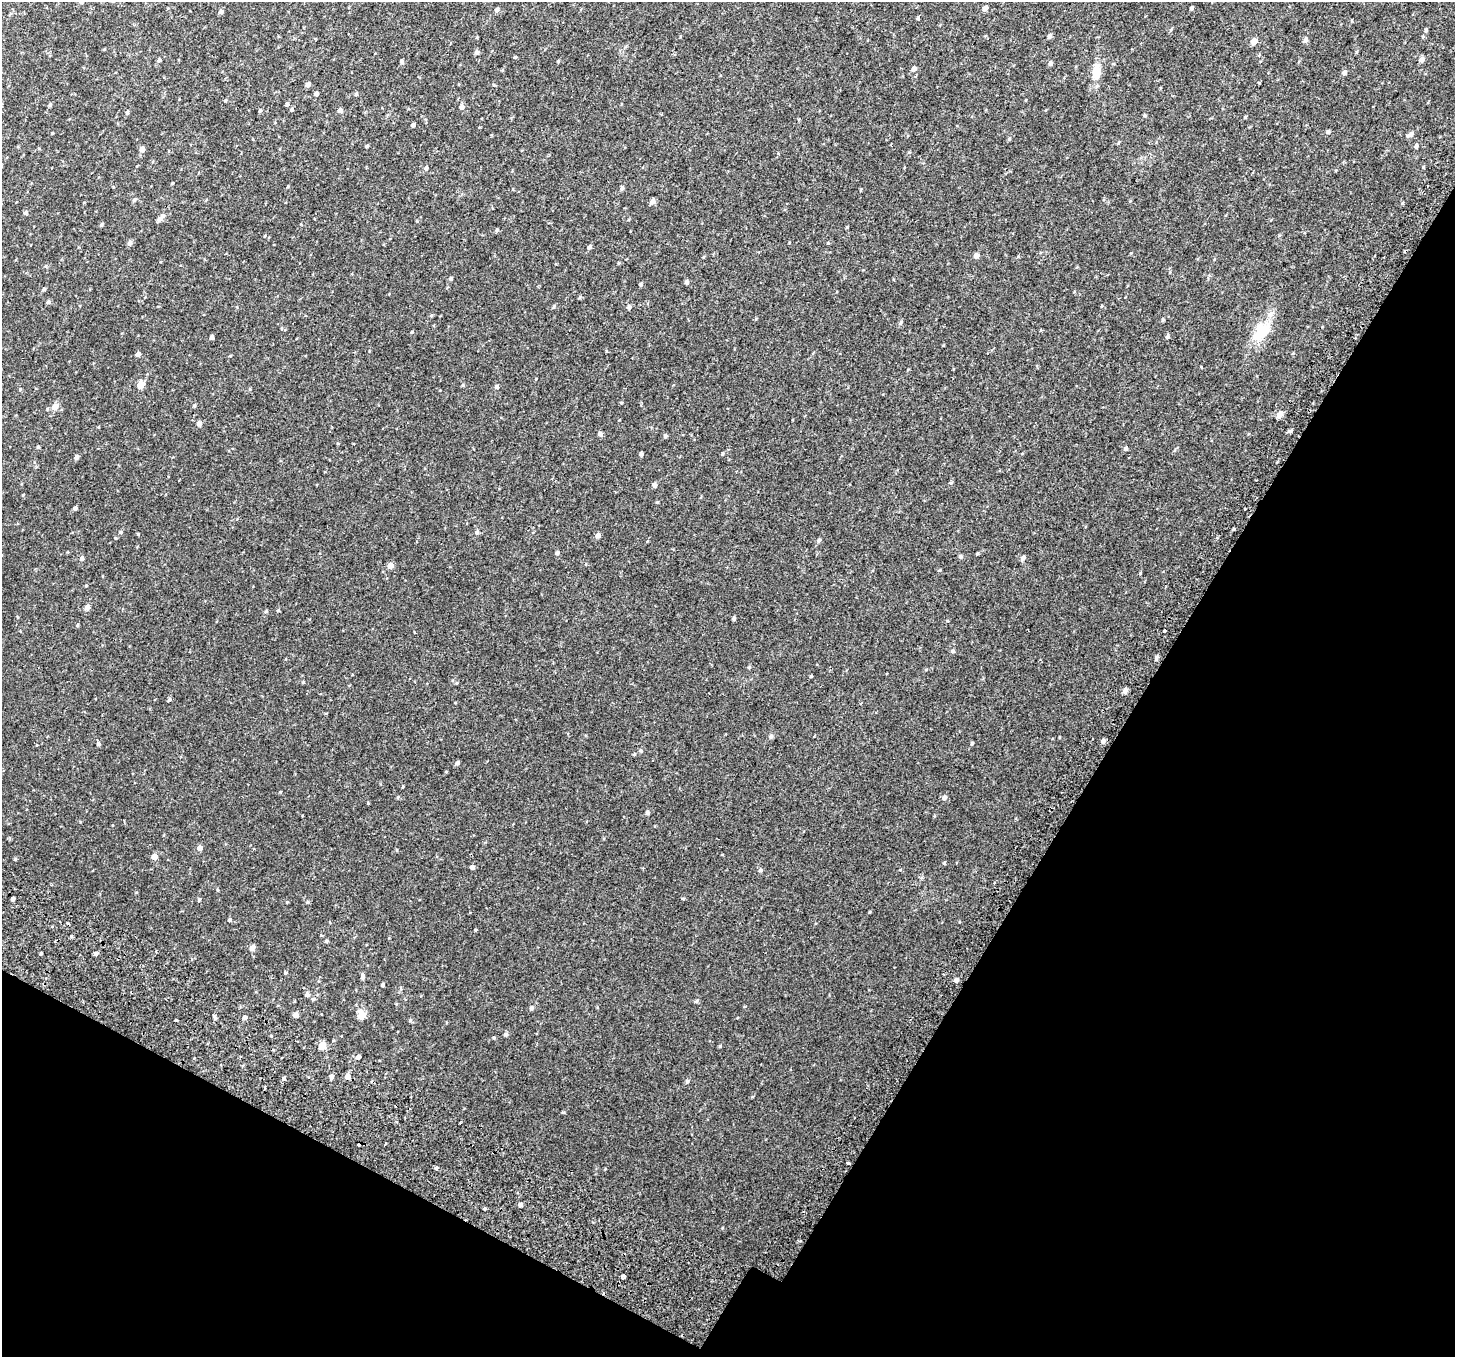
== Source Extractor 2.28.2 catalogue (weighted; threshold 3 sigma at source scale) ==
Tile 15 of 4 x 4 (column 3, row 4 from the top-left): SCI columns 2985-4437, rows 311-1665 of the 5977 x 6104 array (HDU 1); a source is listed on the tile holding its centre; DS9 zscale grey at full resolution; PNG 1457 x 1359 px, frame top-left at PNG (2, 2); no overlay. Shown black and unused: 29% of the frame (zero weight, under 2 of 3 exposures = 6% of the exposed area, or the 3 px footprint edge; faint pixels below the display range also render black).
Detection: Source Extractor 2.28.2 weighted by HDU 2 'WHT'; one run over the whole footprint, this tile lists its part. Background 0.0187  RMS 0.0068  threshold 0.0308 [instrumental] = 3 sigma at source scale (4.5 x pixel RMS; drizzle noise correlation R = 1.50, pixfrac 1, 0.0396/0.0396 arcsec/px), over >= 5 px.
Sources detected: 169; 1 inside a brighter object's white glare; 3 cosmic-ray / hot-pixel residue — not listed; the other 165 listed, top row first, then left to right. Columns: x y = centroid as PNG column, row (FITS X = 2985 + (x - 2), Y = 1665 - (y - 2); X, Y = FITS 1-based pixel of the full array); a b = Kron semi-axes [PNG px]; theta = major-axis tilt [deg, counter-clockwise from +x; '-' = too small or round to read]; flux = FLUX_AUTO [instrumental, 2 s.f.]
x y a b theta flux
81 2 4 4 - 1.4
985 8 5 4 - 3.3
1192 8 4 3 - 1.1
497 10 6 5 - 1.4
221 12 5 4 - 1.8
918 18 4 3 - 0.64
1426 30 5 4 - 0.97
1050 36 5 5 - 1.6
1306 40 5 5 - 1.8
1254 41 6 5 - 4.4
477 52 5 5 - 1.5
159 60 5 4 - 1
1421 60 5 4 - 3.4
402 62 5 4 - 1.1
1050 63 5 4 - 1.6
914 69 5 4 - 2.8
1096 71 17 10 81 8.6
1344 73 5 5 - 1.8
308 84 5 4 - 2.3
316 93 4 4 - 1.7
356 94 5 4 - 0.98
225 101 5 3 - 0.55
287 104 4 4 - 1.2
50 105 4 4 - 0.94
462 107 5 5 - 2.2
291 109 5 4 - 0.85
340 110 4 4 - 2.8
260 111 5 3 - 0.86
127 113 5 4 - 1.2
1144 116 5 3 - 0.63
413 125 4 3 - 1.5
1328 132 5 5 - 1.2
1410 134 10 5 29 1.9
1009 139 4 4 - 0.76
367 146 4 3 - 0.68
1416 146 5 4 - 1.4
142 149 5 5 - 3.5
426 168 5 4 - 1.3
622 188 5 4 - 1.3
134 200 6 5 - 1.1
653 201 5 5 - 3
26 212 5 4 - 1.4
160 218 13 5 49 2
101 225 4 4 - 0.91
497 230 5 4 - 0.87
130 243 6 5 - 2.1
589 247 5 4 - 1.5
976 255 5 5 - 2.8
618 263 5 3 - 0.54
451 278 5 4 - 0.91
687 282 5 4 - 1.5
641 285 5 4 - 0.91
44 289 5 4 - 0.92
48 302 5 4 - 1.2
554 307 5 4 - 0.73
629 307 5 5 - 1.5
431 315 4 4 - 0.69
1163 320 4 4 - 0.76
900 323 6 4 62 1.2
1263 330 26 18 49 15
412 332 4 3 - 0.57
211 337 4 3 - 1.8
1167 337 5 5 - 0.97
138 354 4 4 - 2.8
140 385 5 5 - 7.2
463 385 4 4 - 0.68
496 387 5 5 - 1.3
194 406 4 4 - 0.71
55 407 6 5 - 6.1
1279 414 7 6 - 3.7
199 424 5 5 - 2.3
600 434 5 5 - 1.6
665 436 5 4 - 1.1
38 447 4 4 - 0.79
1126 449 5 4 - 1.5
641 454 4 4 - 1.5
722 454 5 3 - 0.59
76 457 5 4 - 1.9
654 485 5 5 - 1.9
657 502 4 3 - 0.52
75 508 4 4 - 1.3
1233 529 4 3 - 0.6
120 532 5 4 - 0.82
477 532 6 5 - 1.3
598 535 5 4 - 2.7
819 540 5 4 - 1.3
557 553 5 4 - 1.5
960 557 5 5 - 1.2
82 558 5 5 - 1.7
1023 558 6 5 - 2.1
390 566 5 5 - 4.6
86 586 3 3 - 0.58
87 607 4 4 - 4.1
278 610 4 4 - 0.6
266 611 5 4 - 0.73
734 618 4 4 - 1.1
78 625 5 3 - 0.64
1164 631 3 3 - 1.9
953 651 5 4 - 0.97
1156 658 9 3 83 1
749 667 5 3 - 0.69
811 676 4 3 - 0.55
303 682 4 3 - 0.6
1125 691 5 5 - 2.7
169 700 5 4 - 1
771 736 5 5 - 1.3
814 736 4 2 - 0.68
1103 741 5 5 - 2.2
972 743 4 4 - 0.74
98 744 5 5 - 1.3
640 751 5 3 - 0.7
457 763 5 4 - 1.6
446 772 4 3 - 0.44
402 787 4 2 - 0.48
398 797 5 3 - 0.53
944 798 5 5 - 2.2
368 803 3 3 - 0.47
647 813 5 4 - 1.3
200 848 5 5 - 2.8
397 850 4 3 - 0.49
154 856 5 5 - 3.9
15 859 4 4 - 0.58
944 863 4 4 - 0.64
472 867 4 4 - 1.7
760 870 5 5 - 1.1
218 890 5 3 - 0.56
13 899 4 3 - 1.4
199 899 5 4 - 0.85
683 899 5 3 - 0.55
287 902 3 3 - 0.46
307 902 5 4 - 0.74
230 920 5 4 - 0.86
475 930 5 3 - 0.52
326 941 4 4 - 0.85
252 948 5 5 - 3
156 951 3 3 - 0.71
41 953 3 3 - 0.74
95 954 4 4 - 1.5
285 973 5 4 - 0.73
363 976 6 5 - 1.7
956 980 5 4 - 1.9
383 985 4 4 - 0.96
307 995 5 5 - 1.6
313 999 5 5 - 0.79
696 1001 5 4 - 0.87
531 1008 6 5 - 1.2
296 1015 5 5 - 2.8
361 1015 6 6 - 10
214 1016 6 4 -63 1
245 1017 5 4 - 1.7
410 1020 5 4 - 0.75
506 1034 6 4 2 1.2
494 1038 4 4 - 0.61
322 1046 5 5 - 8.5
720 1046 4 4 - 0.62
358 1057 5 5 - 2
332 1076 5 5 - 1.6
348 1076 6 5 - 3.6
284 1078 5 4 - 1.1
687 1081 5 5 - 0.98
848 1163 3 3 - 1.8
436 1168 3 3 - 10
520 1205 4 4 - 1.6
484 1209 3 3 - 3.8
624 1276 4 3 - 3.9
Isophote crosses this tile's border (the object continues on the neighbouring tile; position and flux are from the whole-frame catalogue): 1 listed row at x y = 81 2
Unlisted compact peaks at least as high as the median listed source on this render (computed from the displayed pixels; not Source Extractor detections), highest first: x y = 869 912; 1290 431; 138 534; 280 792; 1140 573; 847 227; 606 351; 940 570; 558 61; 828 243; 564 1112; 52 133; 1245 117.